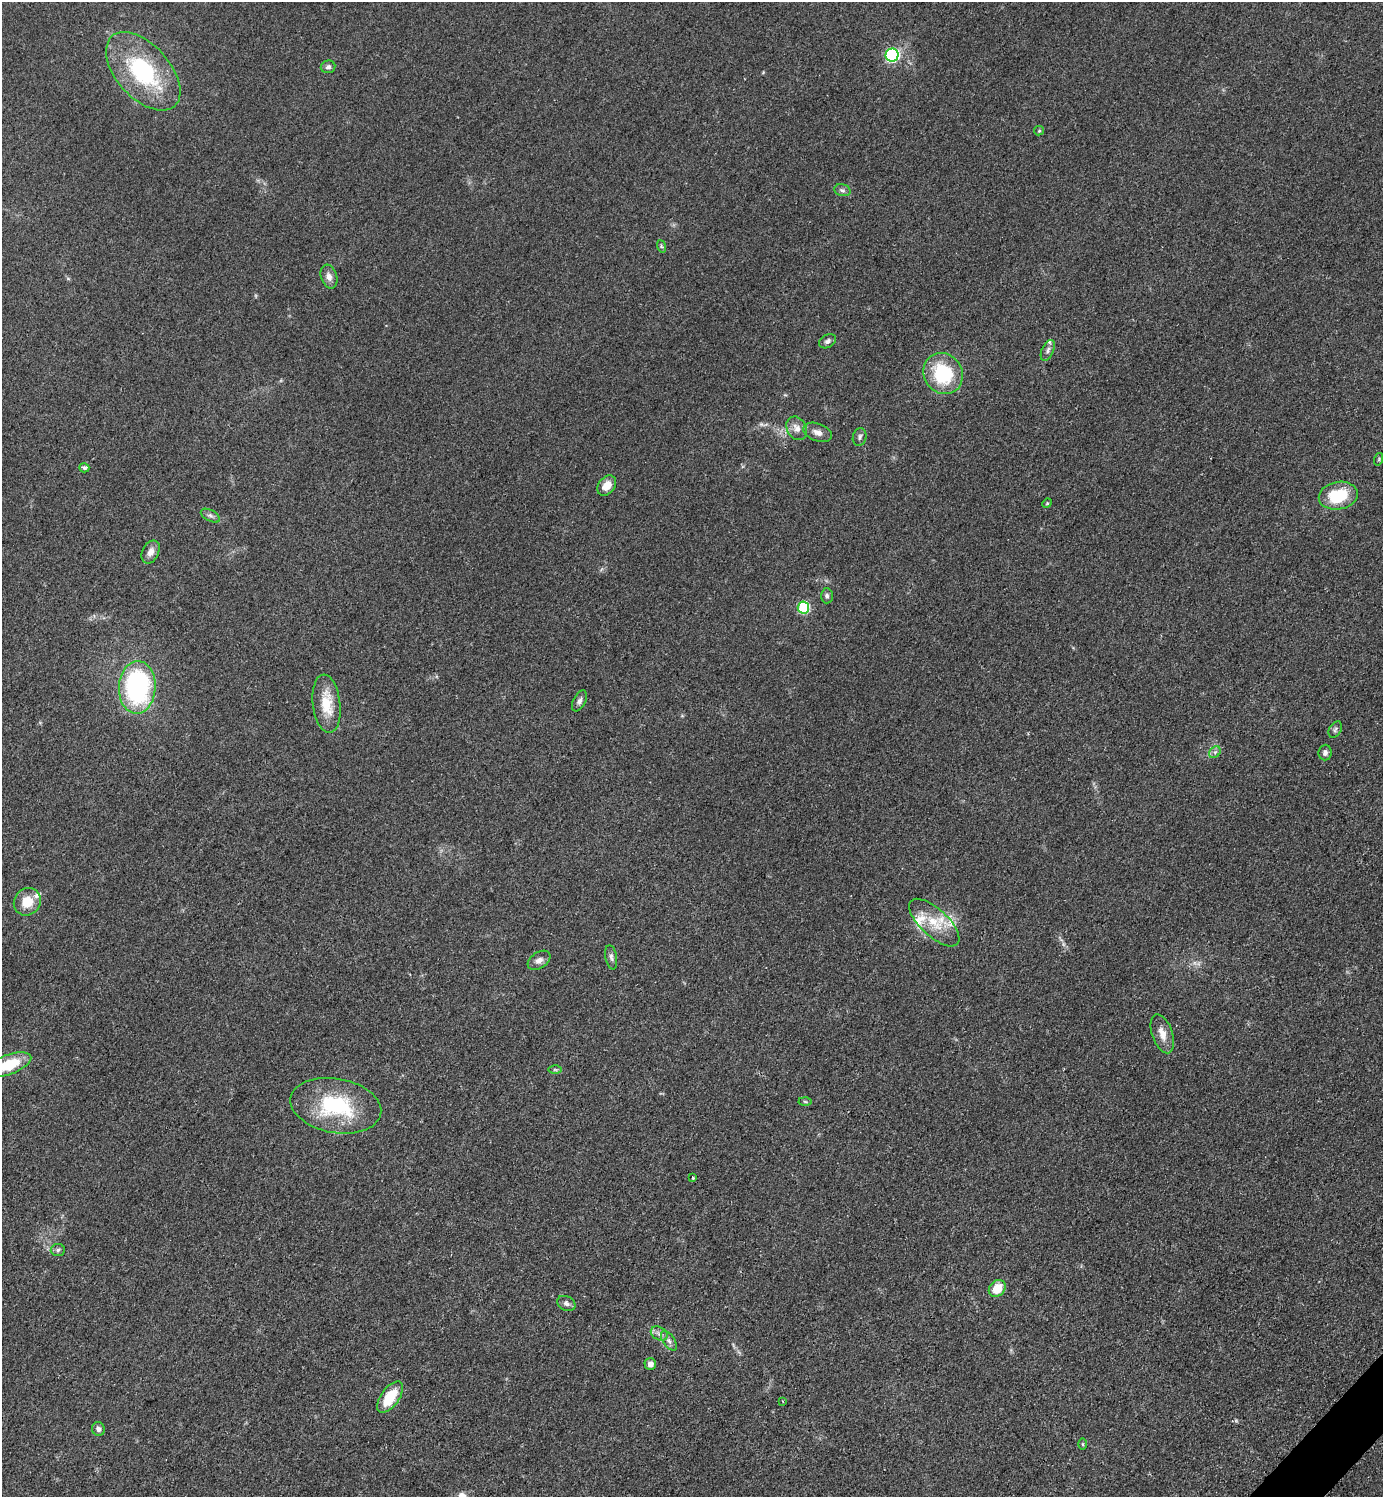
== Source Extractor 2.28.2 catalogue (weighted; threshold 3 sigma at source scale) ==
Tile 6 of 4 x 4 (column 2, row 2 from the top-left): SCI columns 1695-3075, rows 2999-4493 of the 6005 x 6005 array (HDU 1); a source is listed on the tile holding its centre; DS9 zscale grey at full resolution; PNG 1385 x 1499 px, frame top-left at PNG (2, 2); each listed source drawn as its Kron ellipse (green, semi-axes under 4 px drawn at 4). Shown black and unused: <1% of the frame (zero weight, under 2 of 3 exposures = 1% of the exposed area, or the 3 px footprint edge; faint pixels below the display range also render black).
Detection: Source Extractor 2.28.2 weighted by HDU 2 'WHT'; one run over the whole footprint, this tile lists its part. Background 0.0784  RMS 0.0081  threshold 0.0367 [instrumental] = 3 sigma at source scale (4.5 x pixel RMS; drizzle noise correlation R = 1.50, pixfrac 1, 0.05/0.05 arcsec/px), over >= 5 px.
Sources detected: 54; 1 too faint to see at this stretch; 1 cosmic-ray / hot-pixel residue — neither listed nor drawn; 4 inside a brighter listed object's ellipse — not listed separately; the other 48 listed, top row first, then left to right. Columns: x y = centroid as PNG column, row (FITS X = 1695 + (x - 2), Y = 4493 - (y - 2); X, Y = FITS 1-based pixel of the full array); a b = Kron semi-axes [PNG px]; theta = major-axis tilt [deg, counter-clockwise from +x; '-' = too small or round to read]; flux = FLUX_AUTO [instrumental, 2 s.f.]
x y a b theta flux
892 55 6 6 - 130
328 67 7 6 - 2.4
143 71 47 26 -48 89
1039 131 5 4 - 1.1
842 190 8 6 -15 2.2
661 246 6 4 -71 1.2
329 277 12 8 -72 4.9
828 341 9 6 31 2.5
1048 350 11 6 66 2.9
943 374 21 19 -55 53
797 428 12 9 -59 6.3
817 432 15 8 -20 5.3
860 437 9 6 75 2.5
1379 459 6 4 72 0.99
84 468 5 4 - 2.2
607 485 11 8 50 9.4
1338 496 20 13 10 34
1047 503 5 4 - 1
210 516 10 5 -28 2.5
151 552 12 8 64 5.6
827 596 7 6 - 2.1
803 608 6 6 - 66
137 687 26 18 87 140
579 701 11 6 63 3
327 704 29 13 -83 22
1335 729 9 6 59 2
1215 752 6 5 - 1.9
1325 753 8 6 84 2.8
27 902 14 13 - 15
934 923 32 13 -43 21
611 957 12 5 -79 2.5
539 960 13 8 34 4.3
1162 1034 20 10 -70 8.9
8 1065 24 9 20 31
555 1070 6 4 -1 1.3
805 1102 6 4 -3 1.2
336 1106 46 27 -10 72
693 1177 3 3 - 1.9
58 1250 7 6 - 1.9
997 1288 9 7 45 16
566 1303 9 7 -25 3.1
659 1334 9 6 -29 3.5
669 1341 11 5 -56 3.2
650 1364 6 6 - 4.2
390 1397 18 9 54 24
782 1401 3 2 - 0.55
98 1429 7 6 - 2.8
1082 1444 6 4 -89 0.97
Isophote crosses this tile's border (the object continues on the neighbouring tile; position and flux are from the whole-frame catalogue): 1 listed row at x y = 8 1065